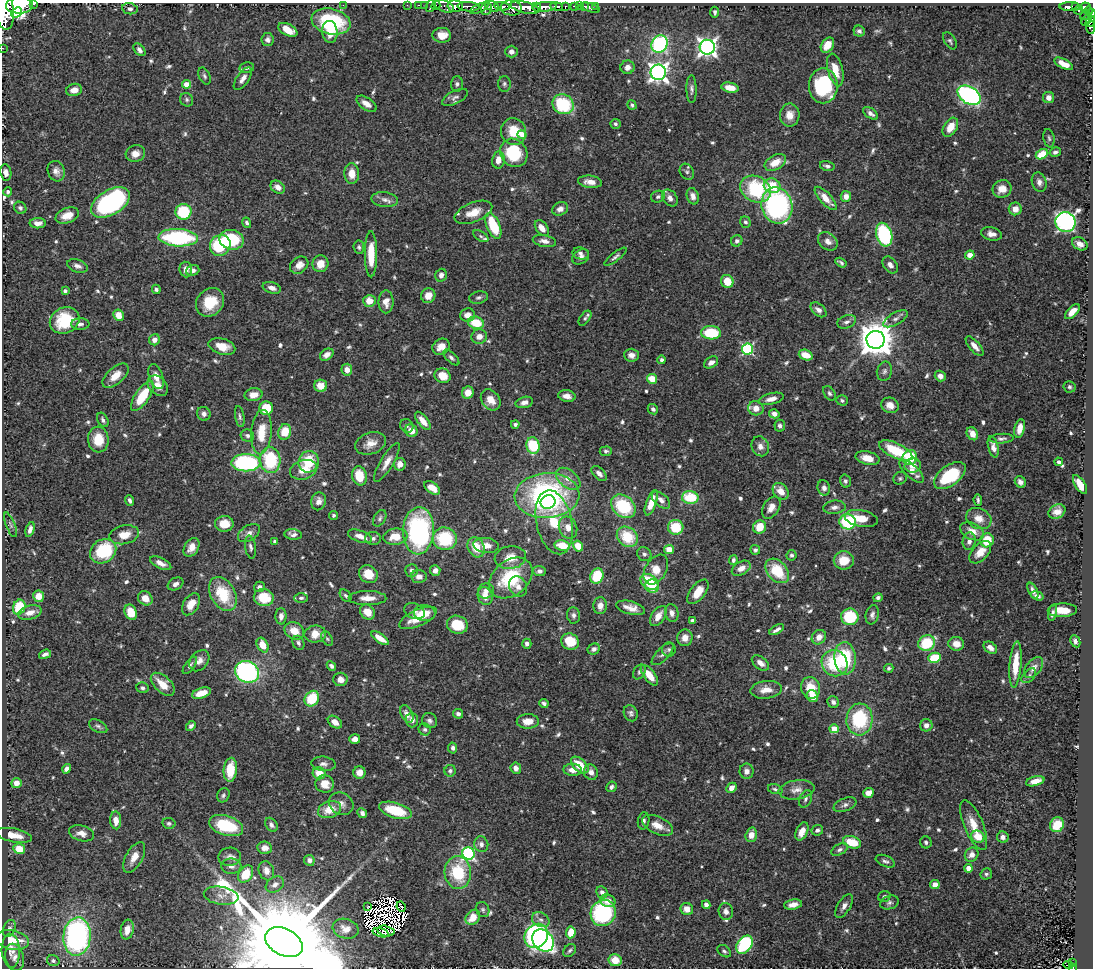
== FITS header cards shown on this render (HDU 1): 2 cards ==
NAXIS1  =                 1091
NAXIS2  =                  966

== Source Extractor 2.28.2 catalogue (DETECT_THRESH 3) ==
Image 1091 x 966 px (HDU 1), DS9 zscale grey, 1 PNG px = 1 image px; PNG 1095 x 970 px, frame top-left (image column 1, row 966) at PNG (2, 3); each listed source drawn as its Kron ellipse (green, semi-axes under 4 px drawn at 4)
Background 0.766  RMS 0.029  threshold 0.088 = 3 sigma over >= 5 px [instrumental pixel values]
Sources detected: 706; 12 with non-positive FLUX_AUTO (blend fragments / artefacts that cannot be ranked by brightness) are neither listed nor drawn; of the other 694, the 500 brightest by FLUX_AUTO listed and drawn (194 fainter detections omitted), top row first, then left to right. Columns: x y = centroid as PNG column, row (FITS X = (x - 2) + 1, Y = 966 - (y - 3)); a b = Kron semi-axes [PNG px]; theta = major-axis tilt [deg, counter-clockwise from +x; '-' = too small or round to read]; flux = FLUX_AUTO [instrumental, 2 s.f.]
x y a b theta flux
34 4 3 2 - 110
19 5 13 8 1 3400
343 5 2 2 - 61
407 5 2 2 - 11
419 5 3 2 - 26
425 5 2 2 - 15
431 6 6 2 71 37
436 6 5 3 - 38
444 6 10 5 -21 120
455 6 7 6 - 1600
492 6 7 5 -27 700
502 6 7 4 -8 620
574 6 4 3 - 70
579 6 2 2 - 9.2
584 6 3 2 - 13
596 6 2 2 - 8.3
1070 6 10 3 0 160
468 7 11 4 -5 1300
537 7 4 3 - 740
545 7 12 5 6 1800
557 7 6 4 -9 300
565 7 3 3 - 190
1075 7 4 2 - 200
1085 7 5 4 - 340
479 8 10 4 25 400
486 8 7 5 86 440
511 8 10 7 -4 1000
525 8 14 5 -13 4000
590 8 10 3 -19 4.4
130 9 8 5 -8 7.9
1078 10 4 3 - 190
5 11 18 9 -86 6400
1088 11 4 3 - 250
715 12 5 4 - 5
16 13 6 3 43 1000
1091 13 5 3 - 420
1085 15 5 3 - 170
1087 20 7 4 50 190
331 22 20 12 -13 150
1090 22 5 3 - 130
1090 27 7 4 -80 87
288 30 10 6 -26 36
859 31 6 5 - 5.5
330 32 11 7 -83 30
442 35 9 7 -1 21
268 40 6 6 - 7
950 41 9 5 -59 5
659 44 9 7 57 320
827 45 8 6 57 32
707 47 7 7 - 910
2 48 2 2 - 9.9
139 50 7 4 -49 6.9
511 52 6 6 - 8.8
1064 64 10 4 -26 21
628 67 7 6 - 14
247 68 7 5 12 5.6
835 70 17 7 -76 35
658 72 7 7 - 980
204 76 9 5 -64 5
243 79 13 6 54 11
187 84 4 4 - 30
457 84 7 6 - 5.3
504 84 8 6 -89 4.6
823 86 17 14 -90 160
730 88 9 5 -11 22
691 89 14 5 -89 6.8
74 90 8 6 13 18
969 95 13 8 -32 490
455 97 14 6 26 7.7
1049 97 6 5 - 12
187 100 7 6 - 4.6
366 104 11 6 -34 15
563 104 11 9 -29 120
632 105 5 4 - 4.2
871 113 8 5 -36 8.4
790 115 11 10 - 22
615 124 5 5 - 4.6
950 127 10 6 58 29
514 132 13 12 - 44
522 134 5 4 - 29
1049 138 9 5 -80 4.9
1055 152 6 4 14 6.2
514 153 15 13 -53 110
135 154 10 8 15 19
1042 154 6 4 30 46
498 160 8 6 81 18
775 162 12 7 29 29
827 166 7 4 -14 6.2
56 171 10 8 -71 12
687 172 8 6 -57 5.5
6 173 8 5 -81 11
352 173 10 7 -88 25
590 182 12 6 -6 17
1039 182 10 7 -74 9.3
772 186 8 7 - 47
278 187 8 6 -35 13
756 189 16 12 -26 150
1002 189 9 8 - 23
8 192 4 4 - 4.6
693 196 8 6 -74 10
846 196 5 5 - 13
658 197 7 6 - 5.1
670 198 9 7 -53 10
826 198 15 5 -48 25
385 200 13 7 -7 11
111 202 21 12 31 400
777 206 18 15 -76 380
20 208 6 5 - 5.1
560 209 8 6 25 11
1015 209 6 6 - 21
183 212 8 8 - 98
473 212 20 9 22 31
67 215 12 7 20 25
745 222 6 5 - 4.8
1065 222 10 10 - 690
38 223 8 5 -1 12
247 223 5 4 - 5.1
493 226 14 6 -68 85
542 228 9 5 -53 18
991 234 10 6 -14 13
884 235 12 8 -73 210
481 236 8 4 -32 4.4
178 238 19 8 -3 210
232 240 12 9 -10 120
544 241 12 6 -10 11
737 241 6 5 - 6
828 241 11 8 -37 12
1080 244 8 6 -29 15
220 245 11 10 - 110
359 247 6 5 - 4.3
580 253 8 6 -11 7.3
371 254 23 6 -90 50
970 255 5 4 - 17
581 257 9 6 34 9.5
615 257 13 4 38 5.7
841 263 6 3 -32 4.1
320 264 8 8 - 25
299 265 10 7 38 16
890 265 9 6 -51 10
77 266 11 6 -17 8.9
186 269 8 6 -83 11
193 270 7 5 19 8.6
441 275 6 5 - 9.4
727 281 6 6 - 33
272 288 9 5 -16 11
156 289 5 4 - 5.6
65 291 4 3 - 5.5
428 296 7 7 - 19
478 297 9 6 11 5.7
369 301 6 6 - 23
210 302 15 13 48 53
386 302 11 7 -90 16
818 310 9 5 -42 9.5
1072 312 9 4 45 21
118 315 6 5 - 25
467 315 7 6 - 13
585 318 8 5 53 4.5
895 319 13 6 30 9.3
65 320 15 13 25 86
847 322 10 6 20 8.1
476 323 8 6 -15 53
80 324 9 5 0 6.8
711 333 10 6 -2 89
479 336 8 7 - 14
155 340 5 5 - 12
876 340 9 9 - 4900
222 346 14 8 -16 31
975 346 12 5 -49 12
441 347 9 7 30 17
747 349 5 5 - 240
327 355 7 5 35 14
631 355 7 6 - 11
806 355 7 5 -20 29
451 358 10 5 -44 6.2
662 360 4 4 - 5.2
711 362 7 5 33 9.3
347 370 6 5 - 17
884 371 9 7 73 7.6
115 376 16 8 42 25
443 376 8 7 - 34
940 376 5 5 - 13
156 377 13 7 -71 17
652 379 5 5 - 34
158 386 12 8 -44 22
321 386 6 6 - 20
1069 387 6 6 - 4.3
468 393 6 6 - 20
829 393 8 5 -57 4.8
253 395 9 6 11 18
142 396 17 7 56 68
567 396 9 5 -11 12
771 399 13 5 14 14
491 400 11 8 -51 21
842 400 6 5 - 4.7
524 402 9 5 15 9.9
890 405 9 7 -26 17
266 408 7 6 - 56
756 408 8 7 - 19
653 409 6 4 -43 6.2
204 414 7 6 - 8
774 414 5 4 - 11
240 417 10 4 -81 5.1
103 420 8 5 -63 5.7
423 421 11 5 -51 19
515 424 4 4 - 5.5
407 426 7 6 - 4.8
780 426 6 5 - 6.4
1020 428 9 5 78 20
411 431 6 6 - 21
261 432 22 10 86 50
285 432 8 6 76 48
972 434 7 5 -62 18
247 436 7 6 - 5.7
98 439 13 10 -85 38
1002 439 12 5 3 7
370 443 16 10 19 21
533 446 8 6 -81 89
760 446 10 8 -66 13
993 447 11 5 -77 12
896 450 18 7 -25 82
606 451 6 5 - 4.8
867 458 12 6 -13 23
910 458 8 7 - 73
270 460 13 10 -85 120
309 462 11 10 - 63
387 462 22 6 59 19
1059 462 4 3 - 6.5
246 463 14 8 0 250
400 464 6 6 - 16
913 466 8 7 - 16
304 470 14 9 16 29
912 471 15 6 -43 20
599 473 9 5 -45 9.1
359 476 10 7 -77 49
950 476 18 10 37 120
900 478 7 6 - 4.1
568 479 14 8 -38 19
845 481 6 5 - 4.9
1020 482 6 5 - 8.8
1080 484 11 5 -58 33
432 488 9 5 -34 22
824 488 8 6 -74 7.9
781 491 9 7 -49 23
547 495 32 22 3 390
690 498 8 6 -2 78
130 500 5 3 - 4.6
661 500 11 6 -41 9.6
978 500 6 3 -84 4.2
319 501 9 7 75 13
548 502 7 6 - 65
651 503 13 5 70 28
623 506 13 10 -43 110
834 507 11 6 6 9.5
771 508 12 8 58 17
1057 512 9 6 26 15
333 515 4 4 - 4.4
380 518 9 5 60 5.3
861 518 17 8 -10 32
979 518 13 10 -25 22
554 522 32 17 -78 140
847 522 8 7 - 140
224 524 9 8 - 30
10 525 13 4 -68 4.7
676 527 7 7 - 58
759 527 7 6 - 39
568 528 11 9 -67 17
30 529 8 4 74 8.7
418 531 23 15 87 330
972 531 13 8 -26 21
249 533 12 7 32 11
293 534 9 5 -7 8
124 535 15 9 12 28
360 536 13 6 -19 17
395 537 12 8 7 35
627 537 11 9 -40 67
373 538 8 6 -1 7.9
445 539 12 11 - 110
987 540 7 6 - 45
275 541 4 3 - 5.9
969 541 9 6 83 9.1
486 545 12 7 -6 18
562 545 8 5 -9 46
578 546 5 5 - 29
192 547 10 7 58 19
251 547 11 5 -81 6.4
476 547 10 8 -62 39
669 549 5 4 - 23
755 550 5 5 - 4.6
103 551 14 11 34 120
980 552 13 8 46 23
644 554 7 6 - 6.4
791 555 5 5 - 4.8
510 558 16 11 9 31
733 560 5 3 - 4.7
844 560 10 9 - 38
161 563 11 5 -25 13
741 568 10 6 30 15
656 569 16 10 58 36
411 571 6 6 - 7.2
435 571 5 5 - 10
539 571 6 5 - 6.7
777 571 14 9 -48 75
368 574 10 8 -42 33
597 576 8 6 63 60
419 577 8 6 -5 12
511 578 24 17 40 120
649 582 10 7 -35 64
176 584 8 6 27 8.5
518 586 10 8 -64 12
652 586 7 6 - 44
259 587 5 5 - 6.1
486 591 8 7 - 12
1033 591 8 4 -63 7.9
698 592 14 7 53 32
223 594 18 12 -60 82
39 596 6 5 - 25
346 596 7 5 -50 4.3
485 596 9 7 -69 21
1037 596 6 3 -18 7.1
145 598 8 6 -40 23
264 598 10 8 -12 51
301 598 7 4 0 4.6
368 598 19 7 0 23
878 598 5 4 - 5.1
191 604 12 7 58 24
600 606 8 6 87 13
19 607 7 6 - 72
631 608 15 6 -14 18
1062 610 15 6 3 30
414 611 11 7 -23 9.8
30 612 12 7 16 17
131 612 8 6 -67 40
367 612 8 7 - 26
1053 612 8 3 78 5.2
425 613 11 8 -6 22
672 613 9 6 -78 11
573 615 8 6 -81 7.2
872 615 10 6 77 7.6
281 616 8 5 89 9.4
658 616 11 6 57 21
850 617 8 8 - 86
418 618 20 8 24 39
692 621 4 3 - 8
457 625 10 9 - 56
777 630 8 3 32 7.1
294 631 10 8 -29 25
315 634 11 8 8 28
819 637 8 6 48 17
380 638 10 4 -34 24
685 638 8 7 - 16
327 639 8 5 -61 4.3
1075 641 6 4 -63 8.3
570 642 9 8 - 55
298 643 7 5 -65 5.3
927 643 8 7 - 92
527 644 5 4 - 6.9
956 644 8 7 - 19
263 645 8 5 -61 33
990 648 7 5 -34 12
594 649 6 5 - 6.5
669 649 7 7 - 5.1
45 654 6 4 19 6.6
663 654 14 6 46 8.4
845 658 16 10 -85 130
934 658 6 5 - 84
199 661 12 8 51 14
760 663 10 6 -38 14
834 663 13 12 - 110
1015 664 23 6 86 48
190 665 10 4 54 5.6
331 666 5 4 - 6.3
889 668 5 4 - 4.2
1034 668 12 7 50 12
247 672 12 10 -23 360
639 672 8 5 57 5.5
649 675 12 5 -52 30
1029 676 9 5 45 5.5
340 679 7 6 - 13
163 684 14 8 -43 32
142 688 6 5 - 5
811 688 11 9 -74 45
766 690 15 9 6 23
201 693 10 5 18 28
813 696 6 5 - 22
312 699 8 7 - 68
833 702 6 5 - 7.5
544 703 5 4 - 5.2
631 713 8 7 - 6.5
407 714 9 5 -63 14
458 714 5 4 - 7.1
859 719 16 13 86 140
412 720 7 6 - 10
429 721 8 7 - 7.2
528 721 11 7 2 23
335 722 8 5 -36 17
926 725 6 6 - 11
98 726 10 5 -29 5.9
191 726 6 4 44 6
425 729 6 5 - 5
834 729 4 4 - 38
355 739 5 5 - 12
453 748 5 4 - 5.6
323 764 12 7 -6 9.2
580 765 10 6 -41 50
516 768 5 5 - 12
67 769 5 4 - 8.5
230 770 12 6 84 62
573 770 9 6 -1 16
450 771 5 5 - 4.8
747 771 7 7 - 10
591 772 8 7 - 12
319 773 6 6 - 33
359 773 6 6 - 16
1035 781 9 4 16 19
16 783 5 5 - 14
325 784 9 8 - 26
611 787 6 5 - 5.9
731 788 5 4 - 15
775 789 7 4 -17 4.8
797 790 18 9 8 18
868 793 6 5 - 15
223 795 7 6 - 4.7
805 799 9 6 66 6.1
341 804 13 10 -33 14
845 805 12 6 23 8.1
329 810 12 8 17 36
395 810 17 7 -16 76
362 813 5 4 - 7.8
116 820 9 5 -86 21
644 821 9 5 79 5.4
169 823 6 5 - 4.4
271 825 8 5 -53 6.8
657 825 17 8 -25 24
974 825 26 9 -67 36
1057 825 7 6 - 44
226 826 17 9 -18 110
817 830 6 5 - 6
802 831 10 5 66 21
81 833 13 7 -15 14
14 835 18 6 -12 26
751 835 7 5 73 22
978 837 7 6 - 34
1003 837 6 5 - 10
852 842 9 6 -17 54
926 842 6 5 - 4.6
481 844 8 7 - 8.4
265 848 7 6 - 12
19 849 6 5 - 36
840 850 9 5 28 5.7
468 853 6 6 - 290
972 855 7 6 - 14
134 857 17 8 60 23
230 857 11 9 2 12
309 860 5 5 - 8.9
885 861 10 5 -23 6.2
231 866 10 7 0 11
969 868 4 4 - 27
266 871 10 7 -70 13
458 873 16 13 -86 100
246 874 9 6 57 51
986 874 6 5 - 4.2
275 884 10 7 33 9.7
935 885 5 4 - 15
602 892 6 5 - 9.1
221 896 17 9 -8 18
884 896 6 5 - 5.5
608 901 8 6 -17 16
889 903 9 6 17 6.5
706 905 4 4 - 9.7
793 905 9 5 10 13
368 906 3 2 - 4.6
844 906 13 6 59 10
401 907 5 2 - 4.4
687 909 6 6 - 18
483 910 8 6 -66 4.8
726 911 8 7 - 9.3
603 913 13 12 - 220
473 917 8 6 48 33
541 920 9 7 -27 9.1
9 928 9 6 68 6.7
346 929 13 10 -15 17
127 930 10 6 80 19
386 931 9 5 -12 7.2
571 932 6 4 83 43
381 933 8 3 -15 7.3
77 936 19 13 86 460
536 936 13 11 48 450
12 940 17 9 -10 57
543 941 12 9 -47 540
284 942 20 13 -27 79000
745 945 10 7 52 170
570 950 7 5 45 4.3
11 951 17 9 -87 15
724 951 7 5 -36 4.6
15 957 14 9 -76 13
615 960 6 6 - 28
53 961 6 5 - 5.7
1072 963 3 2 - 9.5
1068 965 5 3 - 65
1072 967 3 3 - 15
At the frame edge (FLAGS 8, measured only in part): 8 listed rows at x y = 34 4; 19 5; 5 11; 1091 13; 1090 27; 2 48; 284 942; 1072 967
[194 fainter detections neither listed nor drawn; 12 non-positive-flux detections neither listed nor drawn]